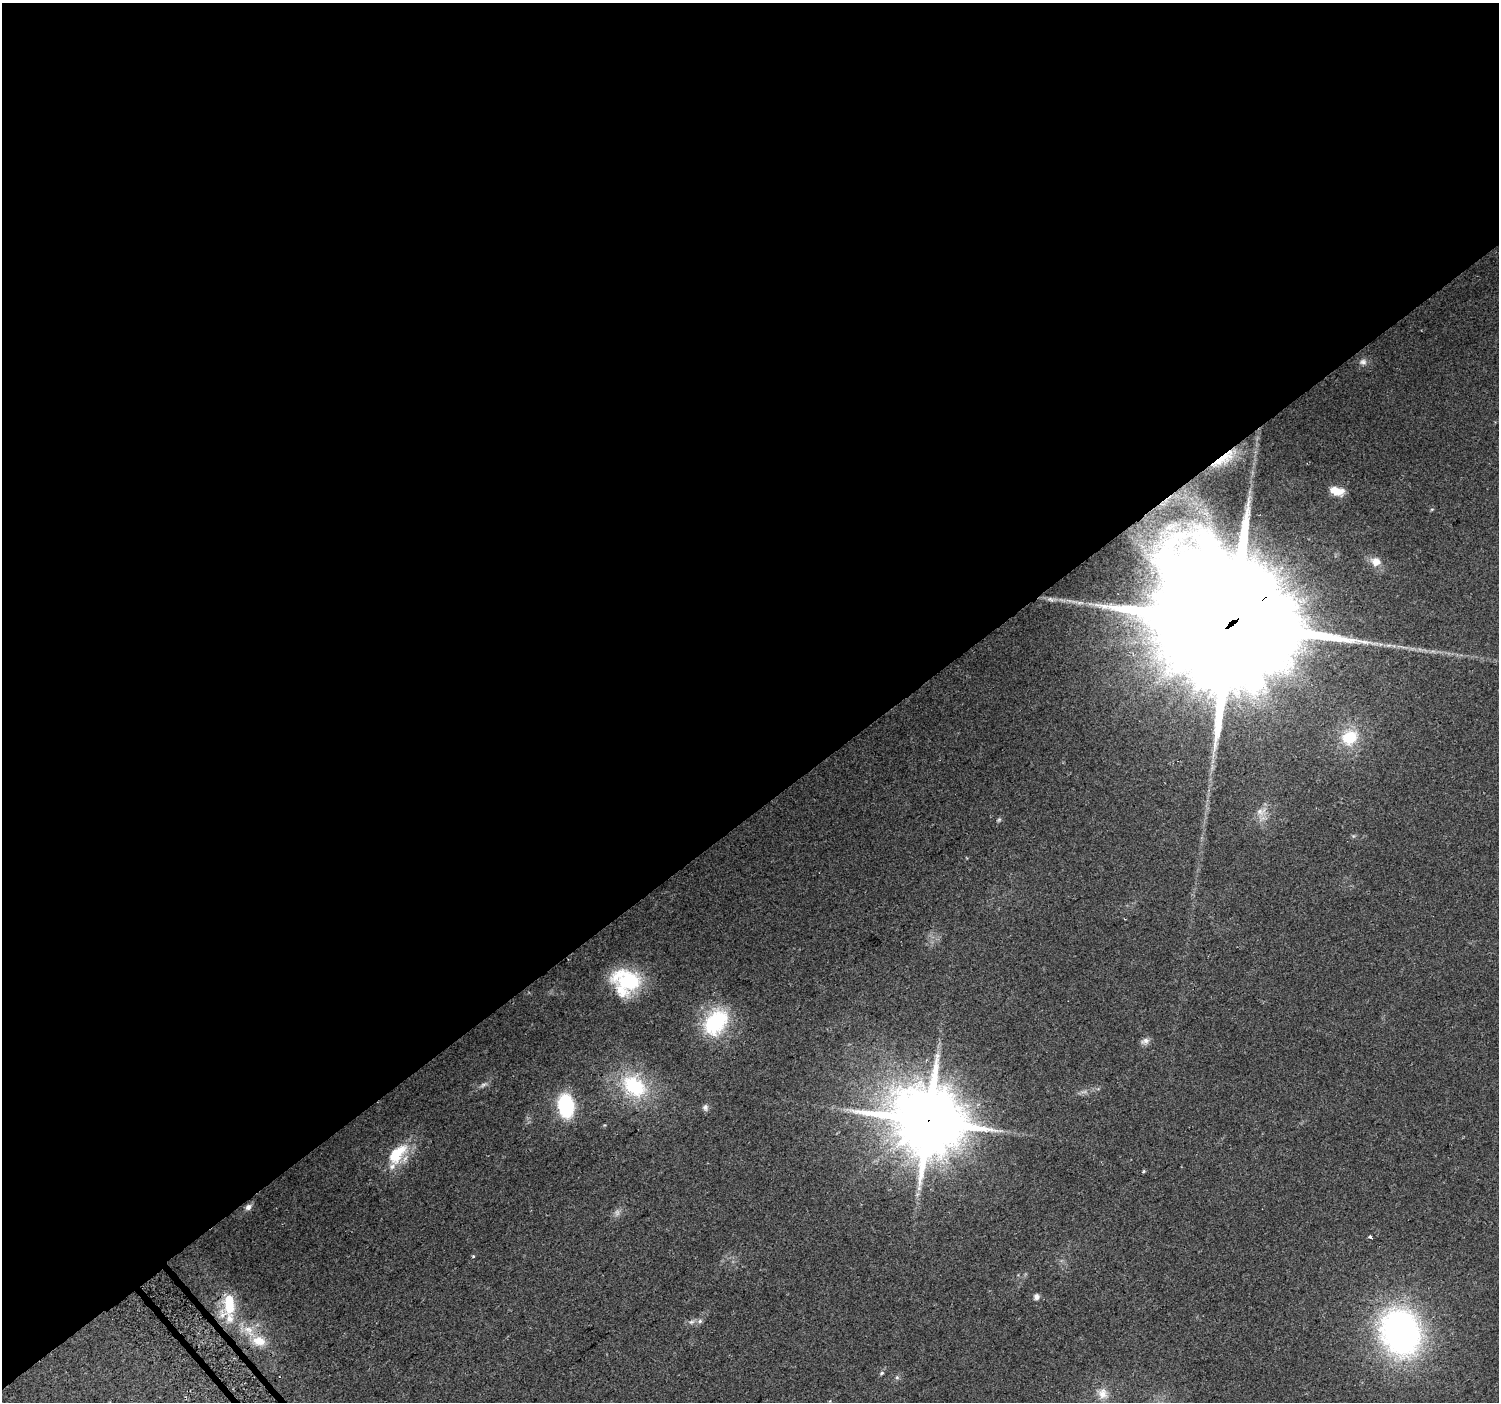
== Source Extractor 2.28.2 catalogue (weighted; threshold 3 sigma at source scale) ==
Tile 2 of 4 x 4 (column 2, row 1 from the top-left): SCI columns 1530-3026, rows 4424-5823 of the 6047 x 5984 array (HDU 1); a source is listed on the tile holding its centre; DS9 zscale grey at full resolution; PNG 1501 x 1404 px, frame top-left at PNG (2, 3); no overlay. Shown black and unused: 58% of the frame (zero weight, under 2 of 3 exposures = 2% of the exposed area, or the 3 px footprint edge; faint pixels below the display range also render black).
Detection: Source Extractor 2.28.2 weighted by HDU 2 'WHT'; one run over the whole footprint, this tile lists its part. Background 0.0578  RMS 0.011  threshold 0.0499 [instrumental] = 3 sigma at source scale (4.5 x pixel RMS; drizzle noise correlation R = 1.50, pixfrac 1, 0.0396/0.0396 arcsec/px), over >= 5 px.
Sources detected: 38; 2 too faint to see at this stretch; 1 inside a brighter object's white glare — not listed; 4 inside a brighter listed object's ellipse — not listed separately; the other 31 listed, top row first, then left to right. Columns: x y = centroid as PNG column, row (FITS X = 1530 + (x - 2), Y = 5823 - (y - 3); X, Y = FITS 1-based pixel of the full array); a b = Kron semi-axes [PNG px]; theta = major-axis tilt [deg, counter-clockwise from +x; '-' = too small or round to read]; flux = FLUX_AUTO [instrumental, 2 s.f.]
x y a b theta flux
1363 362 10 8 1 4.6
1224 458 36 11 32 28
1337 491 17 9 -15 14
1432 509 5 3 - 1.1
1376 562 10 9 - 12
1233 622 64 33 36 80000
1349 737 23 19 36 36
1261 811 15 10 16 9.6
999 820 6 4 44 1.6
626 981 31 28 -13 79
716 1022 31 21 51 85
1145 1041 12 7 14 4.6
483 1085 12 5 28 3.6
634 1086 35 24 -38 78
566 1106 20 13 -83 85
705 1107 9 8 - 3.5
928 1121 21 20 - 9600
397 1154 29 16 48 39
1143 1171 5 3 - 1.2
248 1207 9 7 37 4.5
1370 1237 4 3 - 18
473 1256 4 4 - 1.4
1036 1296 5 5 - 6.2
229 1300 14 12 86 24
229 1318 22 12 -79 20
691 1322 8 6 2 3.6
1401 1332 41 33 -69 400
259 1341 20 13 -19 20
882 1373 7 4 28 1.7
897 1377 6 5 - 2
1103 1393 16 13 -68 12
Overlapping masked pixels (flux is a lower limit): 3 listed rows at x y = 1224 458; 1233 622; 928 1121